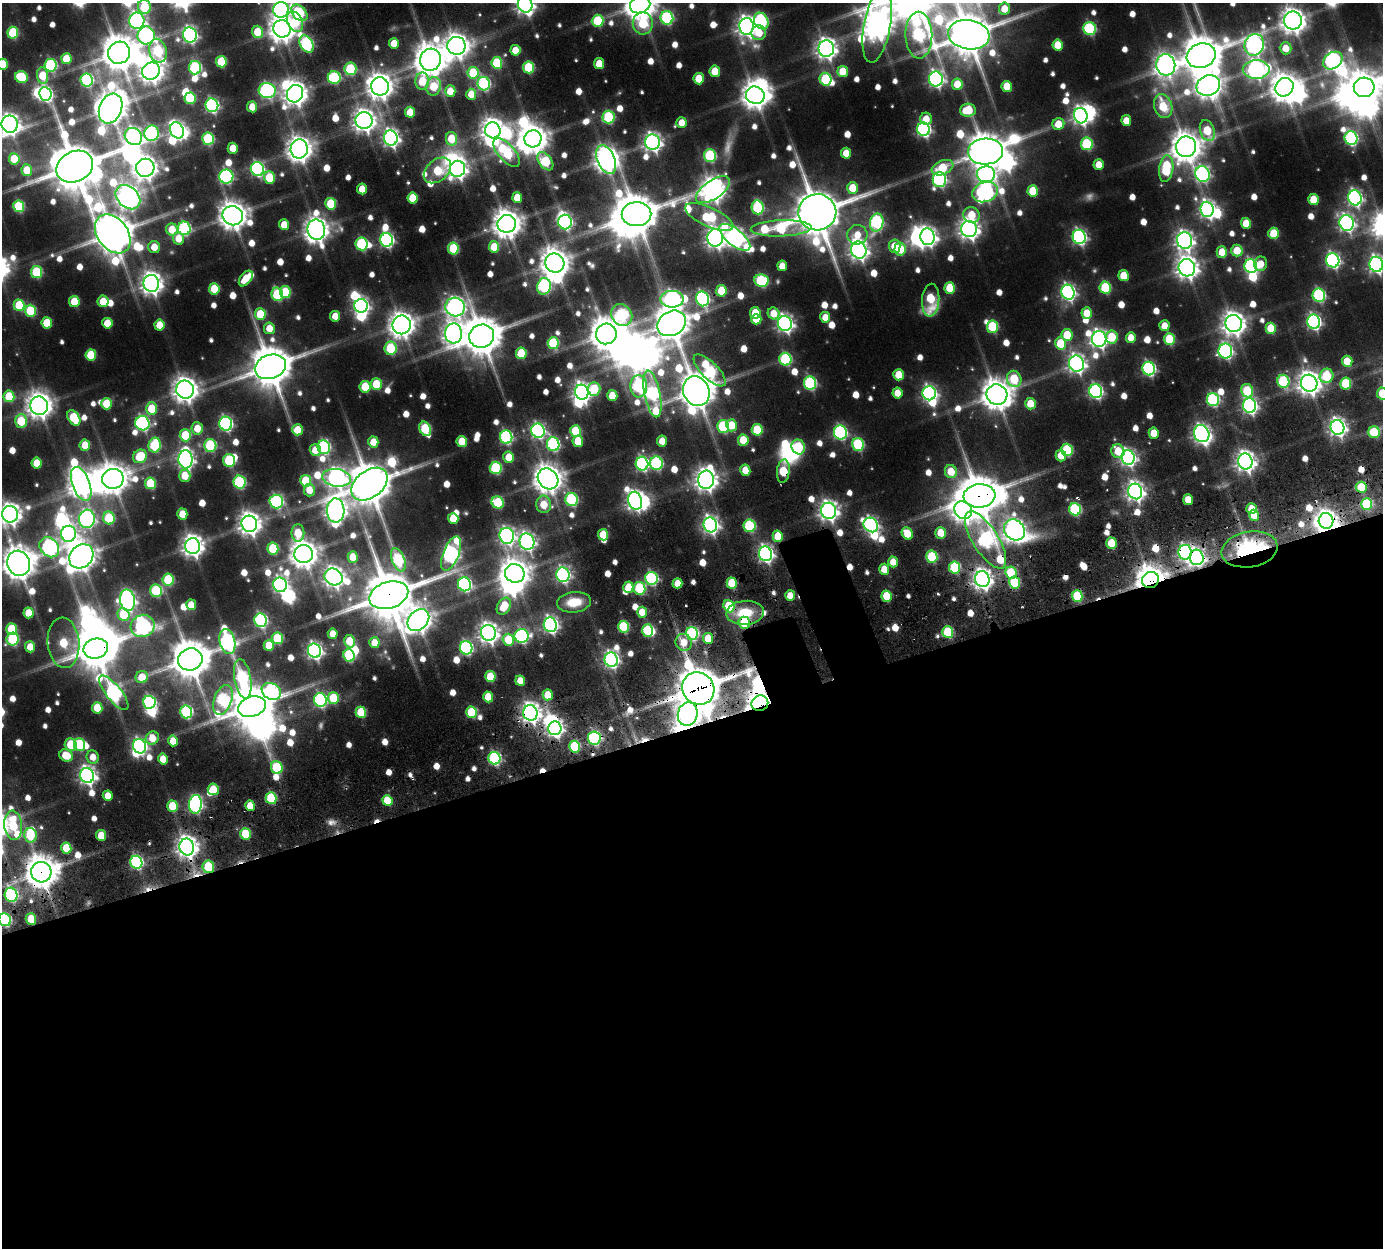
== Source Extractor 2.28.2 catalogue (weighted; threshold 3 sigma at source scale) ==
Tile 15 of 4 x 4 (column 3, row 4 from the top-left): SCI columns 2947-4327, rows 438-1683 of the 5799 x 5803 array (HDU 1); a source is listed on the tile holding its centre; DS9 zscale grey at full resolution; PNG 1385 x 1250 px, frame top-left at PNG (2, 3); each listed source drawn as its Kron ellipse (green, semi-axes under 4 px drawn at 4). Shown black and unused: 43% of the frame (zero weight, under 3 of 6 exposures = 10% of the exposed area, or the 3 px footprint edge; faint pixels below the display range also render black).
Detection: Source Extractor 2.28.2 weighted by HDU 2 'WHT'; one run over the whole footprint, this tile lists its part. Background 0.0843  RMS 0.0092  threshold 0.0376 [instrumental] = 3 sigma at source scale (4.09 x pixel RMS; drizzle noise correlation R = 1.36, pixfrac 0.8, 0.05/0.05 arcsec/px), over >= 5 px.
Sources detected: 885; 12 too faint to see at this stretch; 56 inside a brighter object's white glare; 18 cosmic-ray / hot-pixel residue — neither listed nor drawn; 8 inside a brighter listed object's ellipse — not listed separately; of the other 791, all 500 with FLUX_AUTO >= 13.5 (the completeness limit of this list) listed and drawn (291 fainter detections not listed), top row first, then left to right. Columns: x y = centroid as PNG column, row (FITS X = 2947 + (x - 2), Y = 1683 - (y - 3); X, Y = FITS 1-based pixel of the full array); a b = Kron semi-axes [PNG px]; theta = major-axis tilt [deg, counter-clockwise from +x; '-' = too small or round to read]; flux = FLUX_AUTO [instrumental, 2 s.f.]
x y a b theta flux
525 4 8 7 - 510
640 5 10 8 20 1600
144 7 7 6 - 51
1004 9 6 5 - 17
281 10 8 7 - 310
299 13 9 6 -48 77
667 18 7 6 - 120
1293 20 9 9 - 1000
137 21 8 7 - 320
598 21 6 6 - 54
761 21 9 7 -58 110
295 22 11 7 -64 31
643 23 11 10 - 45
877 25 38 13 80 1400
747 26 8 7 - 570
1090 28 6 6 - 100
282 29 9 8 - 1000
258 32 6 5 - 27
13 33 6 5 - 57
759 33 7 7 - 19
146 35 9 8 - 190
190 35 7 7 - 270
919 35 23 13 -89 140
969 35 21 14 -9 3700
394 43 5 5 - 16
307 44 9 6 -59 140
1058 45 5 5 - 25
1254 45 11 9 65 390
456 46 9 9 - 990
1286 48 6 6 - 18
826 49 8 8 - 640
515 50 5 5 - 20
158 51 12 8 -77 84
119 53 11 10 - 2300
1201 56 15 12 20 3100
66 59 5 5 - 28
430 60 11 10 - 1800
1333 61 10 8 37 330
221 62 6 5 - 44
497 63 6 5 - 53
3 64 5 5 - 24
599 64 5 5 - 19
51 65 6 6 - 120
1166 65 11 9 -81 680
529 67 6 5 - 56
195 68 6 6 - 110
350 69 6 6 - 62
1256 70 13 9 0 420
151 71 9 8 - 860
715 71 5 5 - 26
843 71 5 5 - 25
473 73 6 5 - 39
42 75 8 5 -86 26
21 77 6 5 - 50
334 77 6 6 - 89
699 79 6 5 - 26
826 79 6 6 - 68
936 79 7 7 - 280
87 80 6 6 - 140
422 81 8 7 - 32
484 84 7 6 - 130
957 84 5 5 - 21
380 86 9 9 - 1100
434 86 9 7 79 33
1007 86 5 5 - 23
1208 86 12 10 21 1100
1285 87 10 8 48 1300
1364 87 10 9 - 1700
267 91 8 7 - 220
450 91 5 5 - 18
45 94 7 6 - 200
295 94 9 8 - 860
471 94 5 5 - 17
755 95 9 8 - 1100
190 98 6 5 - 47
212 105 7 6 - 190
1163 106 12 9 -74 41
252 107 5 5 - 17
111 108 15 11 68 1500
968 110 8 6 4 32
410 112 5 5 - 22
1081 116 8 6 -73 380
609 117 6 6 - 80
926 119 6 6 - 14
364 121 8 8 - 730
1126 121 5 5 - 17
681 123 5 5 - 14
10 124 8 8 - 550
1058 124 6 5 - 21
924 129 7 6 - 210
177 130 8 6 -64 280
493 130 8 7 - 880
1207 131 11 7 -72 41
151 133 8 7 - 140
133 136 9 8 - 340
391 138 7 7 - 380
1351 138 7 6 - 150
208 139 6 6 - 86
451 139 7 5 -78 29
533 139 8 8 - 1300
653 142 8 7 - 430
1087 144 6 6 - 80
1186 147 10 10 - 1600
233 148 5 5 - 19
299 149 9 8 - 980
507 152 17 8 -48 78
985 152 17 13 3 2600
846 153 5 5 - 17
710 156 6 6 - 96
14 159 6 5 - 30
606 159 15 8 -67 970
545 161 10 6 -54 59
1099 165 5 5 - 15
75 167 19 15 27 5000
145 168 9 9 - 860
942 168 11 7 23 32
257 169 7 6 - 200
457 169 8 7 - 460
1166 169 13 7 83 74
27 170 6 5 - 26
437 170 15 10 40 38
986 174 9 8 - 230
1203 174 8 7 - 220
226 176 7 7 - 160
269 178 6 5 - 37
939 179 7 7 - 180
852 188 6 5 - 24
362 189 5 5 - 18
713 190 19 9 35 940
1033 191 6 5 - 32
985 192 13 10 19 290
128 197 14 10 -44 880
517 197 5 5 - 17
413 198 5 5 - 30
1355 198 7 6 - 280
1314 200 5 5 - 29
331 204 6 5 - 47
19 206 6 5 - 69
758 207 7 6 - 86
1207 209 8 6 -85 360
817 212 19 18 - 4900
636 214 15 12 1 3000
971 215 8 7 - 25
233 216 10 9 - 1200
709 217 26 9 -24 73
565 222 7 7 - 200
877 222 9 6 78 140
1246 223 5 5 - 23
1347 223 8 7 - 340
507 224 9 9 - 1400
284 225 5 5 - 18
184 228 7 6 - 120
781 228 30 8 2 99
172 229 6 6 - 21
969 229 8 7 - 600
316 230 10 8 -73 910
1274 233 6 5 - 32
113 234 22 15 -53 3000
857 235 10 9 - 17
735 237 18 8 -39 460
927 237 8 7 - 390
1079 237 7 6 - 240
715 238 9 8 - 540
179 239 6 5 - 17
387 240 7 6 - 210
1185 240 8 7 - 470
362 244 6 6 - 95
895 246 6 5 - 17
154 247 6 6 - 16
494 247 5 5 - 25
453 248 6 5 - 44
900 249 6 5 - 33
859 250 9 7 -69 500
1237 251 6 5 - 22
1222 252 5 5 - 21
1333 260 7 6 - 240
555 263 10 9 - 1400
1261 264 7 6 - 14
1376 264 7 7 - 360
782 266 5 5 - 14
1251 266 7 6 - 190
1187 268 9 8 - 770
37 272 6 5 - 66
1124 276 5 5 - 28
246 279 9 5 52 20
761 281 7 6 - 93
151 283 8 8 - 730
544 286 8 6 75 130
950 288 6 5 - 35
1105 288 6 5 - 61
214 289 5 5 - 40
721 291 6 5 - 35
285 292 6 5 - 47
1068 292 7 6 - 280
277 294 7 5 -74 80
1319 295 7 6 - 120
672 299 11 8 0 330
702 299 7 6 - 190
931 300 16 8 86 49
74 301 5 5 - 31
103 301 6 5 - 22
19 305 6 5 - 41
361 306 7 7 - 330
455 307 9 9 - 440
30 311 6 5 - 51
755 313 6 5 - 22
774 313 6 5 - 17
1087 313 6 5 - 19
260 314 6 5 - 40
622 315 11 10 - 110
335 316 5 5 - 16
825 317 5 5 - 15
756 319 5 5 - 23
1314 322 7 6 - 240
47 323 5 5 - 30
107 323 5 5 - 23
672 323 15 12 29 1900
785 324 7 7 - 370
1234 324 8 8 - 860
159 325 5 5 - 19
402 325 9 9 - 1000
1164 326 5 5 - 15
993 327 6 5 - 69
269 328 6 5 - 16
1271 328 5 5 - 32
454 333 10 8 89 610
606 334 10 10 - 1800
1067 335 6 5 - 31
482 336 12 11 - 2700
1112 337 6 6 - 29
1131 338 5 5 - 16
1099 339 8 7 - 390
1169 339 6 5 - 49
553 343 6 5 - 71
1060 343 6 5 - 35
391 348 7 6 - 66
1225 351 7 7 - 210
521 353 6 5 - 39
91 355 6 5 - 38
785 359 6 6 - 98
1347 361 5 5 - 25
1076 364 8 7 - 420
270 367 16 12 19 3600
1149 369 7 6 - 180
710 370 21 8 -45 110
899 375 5 5 - 26
1327 376 7 6 - 44
1014 379 8 7 - 51
1283 381 6 6 - 89
810 383 7 6 - 130
1309 383 8 8 - 830
1346 383 6 5 - 45
376 384 6 5 - 43
639 386 11 8 -88 140
365 387 6 5 - 40
594 389 7 6 - 38
185 390 9 9 - 980
696 391 15 13 -65 2500
1096 391 7 6 - 190
1247 391 7 6 - 43
582 392 7 6 - 470
897 393 5 5 - 15
929 393 7 6 - 260
1382 393 6 5 - 27
652 394 23 8 -79 170
997 395 10 10 - 1600
9 396 6 5 - 36
612 396 5 5 - 23
1213 400 6 6 - 130
107 404 6 5 - 33
1030 404 6 5 - 22
1250 405 7 6 - 290
39 406 9 9 - 960
152 409 6 5 - 33
74 418 8 5 -58 51
21 421 7 5 87 45
142 423 7 7 - 200
226 424 7 6 - 190
732 425 6 5 - 23
723 427 6 6 - 86
1338 427 7 6 - 400
197 428 6 6 - 18
425 429 7 5 -66 62
297 430 5 5 - 24
757 430 6 5 - 44
538 431 7 6 - 220
575 431 6 5 - 43
840 432 7 6 - 160
1374 432 6 5 - 42
1154 433 5 5 - 20
1202 434 9 7 -63 370
185 435 6 5 - 41
506 437 7 6 - 150
743 440 5 5 - 27
462 441 5 5 - 26
578 441 6 5 - 26
662 441 5 5 - 15
373 442 5 5 - 18
553 444 7 6 - 150
858 444 6 6 - 90
85 445 5 5 - 24
155 445 7 6 - 81
210 445 6 6 - 83
324 447 7 6 - 130
798 447 7 6 - 53
315 450 6 5 - 15
1067 450 6 5 - 66
1118 451 7 6 - 24
140 456 7 6 - 42
1061 456 6 5 - 17
509 457 5 5 - 20
1128 458 7 6 - 300
186 459 9 7 -86 370
229 460 6 6 - 74
1245 461 8 7 - 570
37 463 5 5 - 23
656 463 7 6 - 120
642 464 7 6 - 180
496 468 6 6 - 83
745 470 5 5 - 16
783 471 12 6 84 45
951 472 7 6 - 21
185 476 6 5 - 24
336 478 14 8 -9 520
113 479 11 10 - 1600
548 479 11 9 -46 1300
706 480 9 8 - 770
306 481 6 5 - 45
240 482 6 6 - 110
150 483 6 5 - 43
81 484 18 8 -69 1000
370 484 20 13 37 3700
1361 487 5 5 - 26
309 490 6 5 - 16
1135 491 8 7 - 470
979 496 16 11 5 3700
572 499 6 6 - 110
1188 500 5 5 - 17
276 501 7 6 - 170
635 501 9 7 -71 440
498 502 6 5 - 53
544 504 9 7 -81 23
1367 504 6 5 - 59
1075 509 6 6 - 89
1251 509 5 5 - 16
963 510 9 8 - 680
336 511 12 9 -87 680
829 511 8 7 - 530
10 514 8 8 - 670
182 514 5 5 - 20
1254 515 5 5 - 24
109 518 6 6 - 53
453 518 5 5 - 21
87 519 9 8 - 270
1326 521 8 7 - 640
249 524 8 8 - 750
710 525 7 6 - 370
871 525 8 6 -46 240
750 526 6 6 - 85
1014 530 11 9 -45 580
298 533 9 6 89 26
907 533 6 5 - 24
941 533 6 5 - 19
69 534 8 7 - 270
603 535 5 5 - 36
507 536 8 7 - 320
778 536 6 5 - 24
986 540 33 12 -58 230
527 542 8 7 - 350
1112 543 6 5 - 34
193 546 8 7 - 690
49 547 11 8 -48 210
273 548 6 5 - 49
1250 549 28 17 9 120
1185 552 7 6 - 240
304 554 9 9 - 1300
451 554 18 8 68 340
765 554 7 6 - 340
81 556 13 11 45 1400
353 557 6 5 - 24
932 557 6 5 - 61
1197 557 8 7 - 290
398 560 12 6 -68 95
893 562 5 5 - 14
19 563 13 11 -67 1900
955 567 6 5 - 80
884 569 5 5 - 18
515 573 10 9 - 1300
1011 573 6 5 - 45
563 575 7 6 - 240
334 577 9 8 - 620
651 578 6 6 - 130
982 579 8 7 - 590
168 580 6 5 - 60
1150 580 8 8 - 1300
1015 582 6 5 - 62
677 583 5 5 - 18
732 583 6 5 - 37
464 584 7 6 - 160
280 585 7 7 - 270
628 587 5 5 - 16
639 588 6 6 - 67
156 591 6 6 - 78
389 595 20 13 17 5800
790 596 5 5 - 15
887 596 6 5 - 32
1077 596 6 5 - 53
127 600 11 7 -80 340
574 602 17 10 6 24
191 605 5 5 - 15
504 606 9 6 60 30
729 606 6 5 - 43
642 612 5 5 - 21
28 613 5 5 - 19
745 613 19 12 4 32
124 615 6 5 - 40
261 620 7 6 - 170
418 620 12 9 45 1000
744 623 6 5 - 52
550 625 7 6 - 290
143 626 12 11 - 220
623 627 6 5 - 68
12 629 6 5 - 43
647 630 6 5 - 45
948 632 6 5 - 58
488 633 8 7 - 580
692 633 6 6 - 130
333 634 5 5 - 15
522 636 7 7 - 170
277 638 6 5 - 57
708 638 5 5 - 22
13 639 6 6 - 83
508 640 6 5 - 33
227 641 13 7 -76 250
349 641 6 5 - 26
684 642 8 8 - 15
63 643 25 16 -85 53
374 643 5 5 - 18
269 645 5 5 - 23
30 647 5 5 - 16
96 648 12 10 14 3000
466 648 7 6 - 140
314 651 7 6 - 320
349 655 6 5 - 84
190 659 12 11 - 2700
611 660 7 6 - 310
142 677 6 6 - 21
490 677 5 5 - 34
243 679 20 8 -80 130
520 681 5 4 - 14
698 688 17 15 -44 3300
271 691 10 8 -30 140
114 693 21 7 -51 250
548 695 5 5 - 22
488 697 5 5 - 23
333 698 6 5 - 41
223 700 15 9 70 120
320 700 7 6 - 150
149 702 6 6 - 140
760 703 8 7 - 1000
252 707 14 10 19 3600
97 708 5 5 - 29
186 712 6 6 - 120
361 712 6 5 - 40
471 712 6 5 - 51
530 713 8 7 - 570
688 714 12 10 75 590
555 728 7 6 - 360
152 738 7 6 - 21
594 738 6 6 - 140
173 741 5 5 - 19
71 745 6 6 - 38
80 745 6 5 - 58
139 746 7 6 - 230
574 747 6 5 - 62
66 755 7 6 - 26
93 757 6 6 - 14
494 758 6 6 - 140
163 759 5 5 - 20
277 767 6 5 - 51
87 775 8 7 - 410
213 789 6 5 - 24
108 796 5 5 - 14
271 798 6 5 - 64
387 800 5 5 - 33
195 804 9 6 82 240
172 806 6 5 - 32
250 806 5 4 - 19
13 825 15 9 -85 49
245 834 6 5 - 39
30 835 7 6 - 43
101 835 5 5 - 21
187 847 8 7 - 670
66 848 5 5 - 34
136 862 6 6 - 150
208 867 6 6 - 40
41 872 10 10 - 1700
11 895 7 6 - 130
31 919 6 5 - 28
5 920 6 6 - 130
Overlapping masked pixels (flux is a lower limit): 33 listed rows (the first 20) at x y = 606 159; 636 214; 507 224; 783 471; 979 496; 1367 504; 1326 521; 1014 530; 778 536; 986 540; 1112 543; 1250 549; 1185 552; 1197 557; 982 579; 1150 580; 1015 582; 389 595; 1077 596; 745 613
Isophote crosses this tile's border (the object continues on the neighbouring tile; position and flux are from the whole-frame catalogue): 15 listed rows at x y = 525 4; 640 5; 144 7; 281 10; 1293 20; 877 25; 3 64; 1364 87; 10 124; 19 206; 1376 264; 1382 393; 10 514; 19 563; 5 920